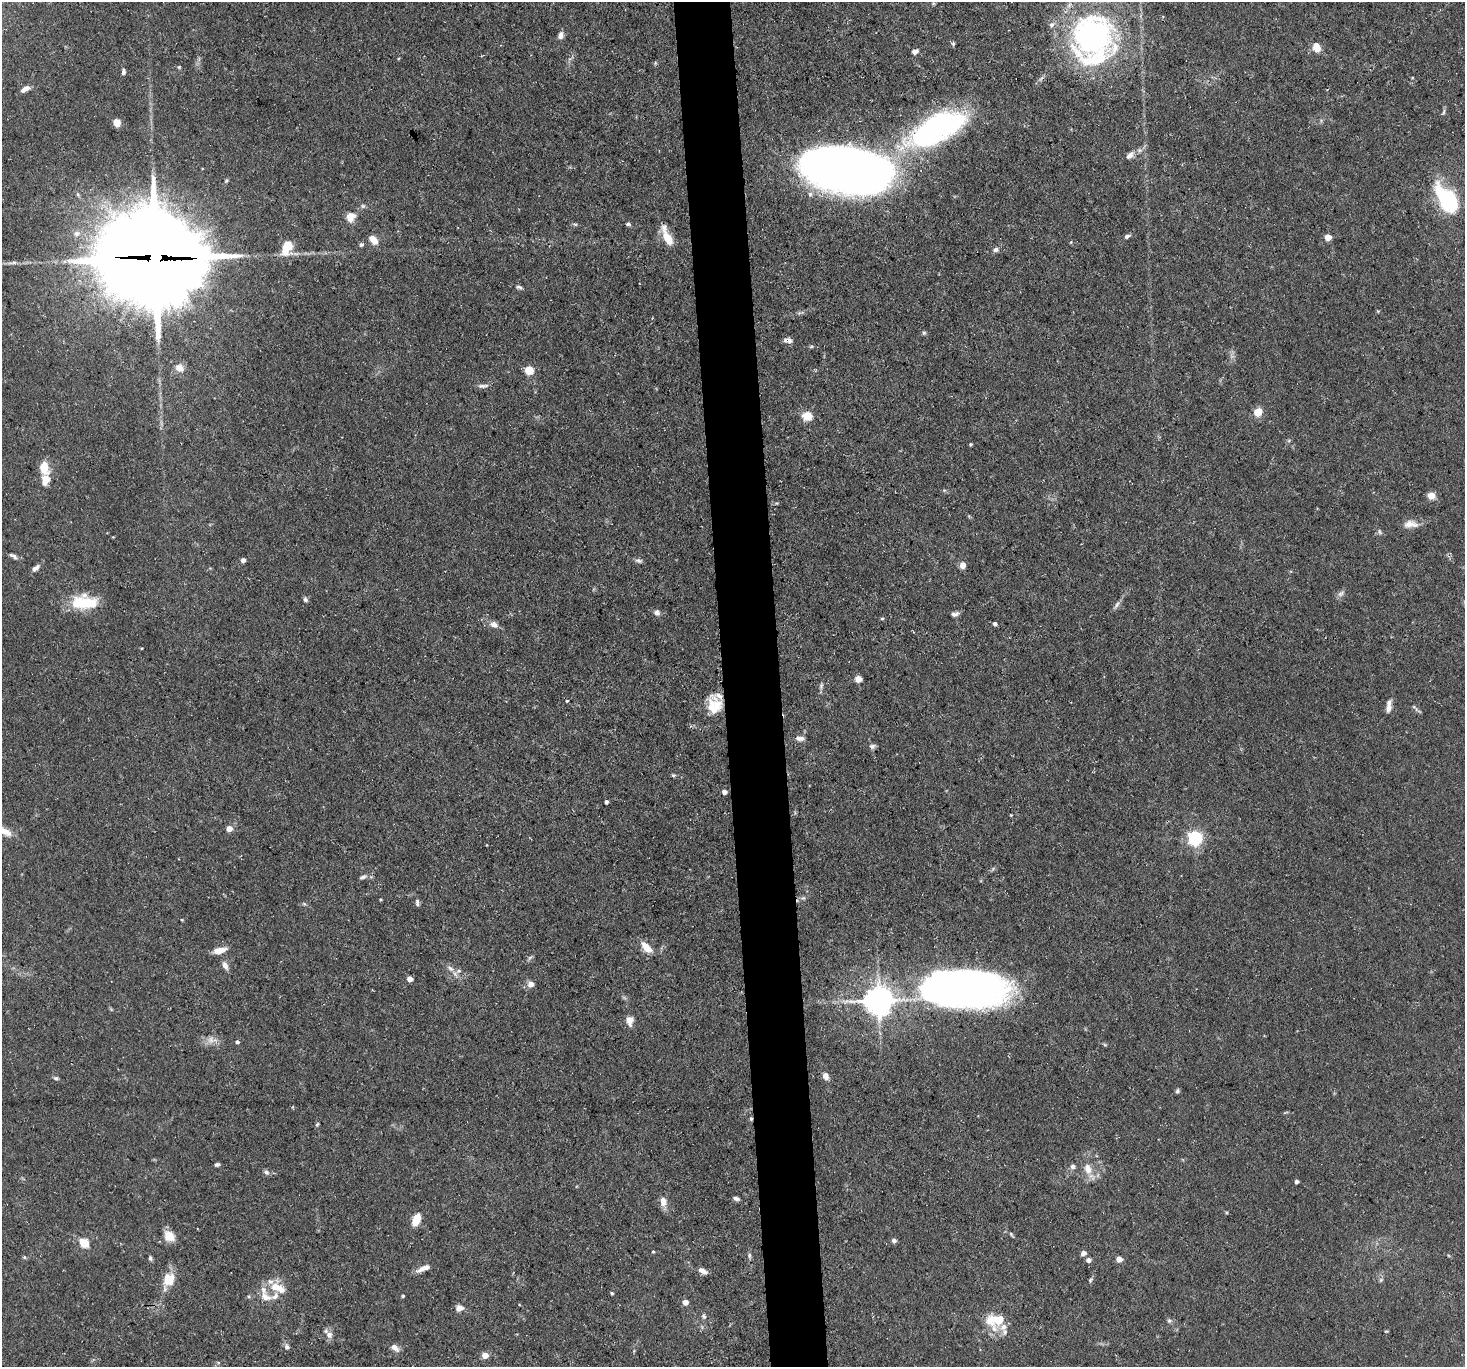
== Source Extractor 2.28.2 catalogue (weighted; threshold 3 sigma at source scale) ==
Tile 5 of 3 x 3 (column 2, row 2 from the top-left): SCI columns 1464-2926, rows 1487-2851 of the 4389 x 4359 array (HDU 1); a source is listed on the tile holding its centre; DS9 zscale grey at full resolution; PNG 1467 x 1369 px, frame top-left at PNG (2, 2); no overlay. Shown black and unused: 4% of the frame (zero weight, under 3 of 5 exposures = <1% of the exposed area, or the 3 px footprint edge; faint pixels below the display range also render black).
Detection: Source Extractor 2.28.2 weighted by HDU 2 'WHT'; one run over the whole footprint, this tile lists its part. Background 0.0618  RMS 0.004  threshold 0.018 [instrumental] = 3 sigma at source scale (4.5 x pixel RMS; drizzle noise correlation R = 1.50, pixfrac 1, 0.05/0.05 arcsec/px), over >= 5 px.
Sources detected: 152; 3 inside a brighter object's white glare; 1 cosmic-ray / hot-pixel residue — not listed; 14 inside a brighter listed object's ellipse — not listed separately; the other 134 listed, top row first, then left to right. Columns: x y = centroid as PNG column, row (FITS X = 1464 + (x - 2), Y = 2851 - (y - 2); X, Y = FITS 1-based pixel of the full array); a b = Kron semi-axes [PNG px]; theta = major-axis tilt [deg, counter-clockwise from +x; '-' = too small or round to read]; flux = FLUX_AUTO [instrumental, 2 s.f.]
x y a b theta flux
561 35 9 6 69 1.8
1092 36 53 48 36 100
953 44 6 5 - 0.65
1317 47 9 7 -69 5.4
915 51 7 5 24 1.7
179 67 5 4 - 0.47
123 72 7 4 80 1
25 89 10 5 30 2.4
1443 112 10 4 66 0.78
117 123 8 7 - 3.5
936 128 64 27 27 100
1130 155 13 7 45 2.3
846 169 65 36 -12 470
1448 200 19 12 -58 45
363 206 7 6 - 0.91
350 216 9 8 - 5.2
575 224 6 4 -1 0.62
628 224 6 4 -9 0.75
76 234 9 8 - 2.1
1127 236 7 4 25 1.1
1328 237 5 5 - 6.7
667 238 24 9 -63 6.4
373 239 11 6 -50 4.7
1071 242 5 3 - 0.34
361 244 6 5 - 0.92
287 247 11 8 67 13
995 249 7 6 - 1.3
155 258 34 29 -10 8300
13 263 16 4 7 1.7
519 287 10 5 -14 1
924 333 5 5 - 0.64
789 340 10 6 -64 1.6
811 346 6 4 2 0.49
179 368 13 11 -31 3.1
529 370 5 5 - 19
483 386 16 5 3 1.5
1258 412 8 7 - 5.8
807 416 5 5 - 20
970 444 4 3 - 0.51
44 468 9 7 -88 11
46 479 10 7 75 5.6
1431 496 5 5 - 10
776 503 5 4 - 0.41
1411 524 20 10 0 3.8
1380 532 8 5 -61 0.88
13 556 12 5 -31 1.3
243 560 4 4 - 1.8
639 561 10 6 -6 1.1
963 565 7 6 - 2.7
35 568 10 5 39 1.7
1341 593 11 6 32 1.4
305 599 6 5 - 0.91
84 602 32 14 -4 16
1117 605 14 5 60 1.4
657 612 8 8 - 1.4
955 614 10 5 16 1.4
882 618 5 4 - 0.54
493 624 11 8 -16 2.2
995 624 5 4 - 0.91
858 679 5 5 - 6.7
821 686 9 5 80 1.1
714 705 21 16 -84 9.9
1389 708 11 7 88 2.3
1416 709 16 3 -42 0.78
800 738 10 6 -5 1.9
872 746 8 6 18 1.1
673 775 6 5 - 0.63
724 792 5 4 - 2
606 802 4 4 - 1.1
1011 815 3 3 - 0.34
229 829 6 5 - 3.2
1195 838 6 6 - 110
363 877 12 5 21 1.2
803 898 6 5 - 0.76
380 899 4 3 - 0.4
417 902 10 5 -85 1.1
304 904 6 4 -19 0.57
646 947 16 8 -46 4.9
219 951 12 6 13 5.2
530 957 9 4 48 0.84
225 966 11 6 -63 2
450 968 10 7 -43 1.9
410 979 4 4 - 3.9
531 984 8 7 - 2.4
964 987 86 37 2 240
878 1000 9 8 - 660
630 1021 12 8 -88 3
211 1040 12 7 68 2.3
237 1042 5 4 - 0.79
1105 1045 6 3 -19 0.5
826 1076 9 7 -64 2.4
56 1078 7 5 -18 0.81
1177 1091 6 5 - 0.77
751 1119 5 4 - 0.59
317 1124 6 4 66 0.58
217 1165 5 4 - 0.85
1073 1166 6 6 - 1.2
1088 1169 16 10 -70 4.9
266 1172 7 6 - 1.2
1297 1182 4 4 - 1.1
736 1198 7 5 -20 1.1
663 1201 12 9 -82 3.3
416 1220 12 6 67 8.6
1011 1234 7 4 -47 0.63
169 1236 13 10 -45 5.5
894 1241 5 5 - 1.3
84 1243 6 5 - 12
653 1252 4 4 - 0.44
1083 1253 6 5 - 2
749 1256 7 5 -90 0.85
24 1257 5 5 - 0.56
150 1258 7 5 -72 0.8
1119 1259 5 4 - 4.9
1088 1260 5 4 - 2.1
424 1268 18 6 22 3.3
703 1271 10 5 -27 2.4
168 1280 22 14 63 7.1
1090 1280 8 5 66 0.75
1381 1280 6 5 - 0.74
275 1287 14 12 -1 6.3
612 1293 4 3 - 0.59
249 1296 6 5 - 0.65
403 1296 4 4 - 0.55
266 1297 15 10 -33 3.9
685 1302 6 5 - 2.4
459 1308 8 7 - 2.7
704 1316 7 5 -47 0.88
999 1319 26 11 56 8.9
1169 1321 6 6 - 0.91
1005 1332 7 7 - 1.4
329 1335 9 8 - 2.4
287 1347 8 7 - 1.3
395 1347 10 7 -36 2.5
485 1355 4 4 - 6.3
Overlapping masked pixels (flux is a lower limit): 2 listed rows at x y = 155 258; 751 1119